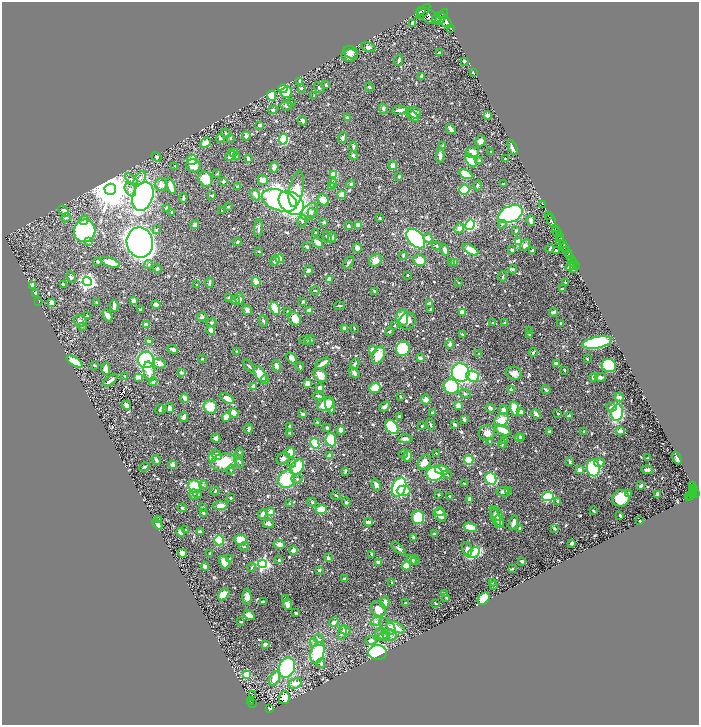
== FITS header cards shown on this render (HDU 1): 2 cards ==
NAXIS1  =                 1394
NAXIS2  =                 1446

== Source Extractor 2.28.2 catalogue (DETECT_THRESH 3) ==
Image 1394 x 1446 px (HDU 1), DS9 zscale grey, zoomed out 1/2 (1 PNG px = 2 x 2 image px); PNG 701 x 727 px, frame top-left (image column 2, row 1446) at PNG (2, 2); each listed source drawn as its Kron ellipse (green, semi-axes under 4 px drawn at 4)
Background 0.692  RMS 0.0086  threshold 0.0259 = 3 sigma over >= 5 px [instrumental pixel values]
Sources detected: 839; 21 cannot appear on this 1/2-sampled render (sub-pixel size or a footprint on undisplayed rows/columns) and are neither listed nor drawn; of the other 818, the 500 brightest by FLUX_AUTO listed and drawn (318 fainter detections omitted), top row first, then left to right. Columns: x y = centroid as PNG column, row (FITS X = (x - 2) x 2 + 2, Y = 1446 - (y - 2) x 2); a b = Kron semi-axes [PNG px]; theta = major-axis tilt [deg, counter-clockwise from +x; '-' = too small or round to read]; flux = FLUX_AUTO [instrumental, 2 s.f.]
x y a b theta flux
421 11 5 2 - 500
423 11 9 4 49 1000
429 16 12 6 -26 1400
438 17 7 2 34 1400
441 17 9 3 56 2200
446 22 7 5 -48 2300
412 23 4 3 - 3.5
451 28 2 1 - 100
368 47 7 4 -10 4.2
350 52 7 6 - 10
439 53 4 3 - 2.6
349 55 8 6 5 8.5
399 60 5 2 - 3.7
464 61 2 2 - 11
473 72 3 2 - 4.1
422 76 4 3 - 6.8
300 81 4 3 - 6.5
326 85 3 2 - 2.3
369 87 4 3 - 2.5
301 88 3 3 - 2
319 88 6 3 -57 2.1
283 89 4 3 - 53
286 92 6 5 - 45
272 96 5 4 - 39
314 96 3 2 - 2.6
291 103 4 3 - 2.1
286 106 6 5 - 5
383 109 5 4 - 4.4
273 110 5 4 - 3
399 110 7 3 10 8
415 113 7 5 -35 10
487 115 3 3 - 16
413 116 7 3 -44 8.5
347 118 4 3 - 3.9
303 121 5 3 - 5.6
260 125 3 3 - 6.5
451 129 5 3 - 7.1
226 133 5 2 - 2.3
246 136 4 3 - 9.1
220 138 4 4 - 3.1
230 138 3 2 - 2.4
342 138 5 3 - 7
283 139 5 4 - 130
480 141 5 5 - 9.1
205 143 6 4 41 18
443 145 2 2 - 3.2
353 147 5 3 - 4.4
513 148 8 3 -65 10
233 152 3 3 - 6.1
472 152 7 5 3 15
491 152 2 2 - 2.3
353 155 4 3 - 6
230 156 6 4 46 13
237 156 4 3 - 1.9
440 156 7 3 -88 10
157 157 5 4 - 2.5
248 159 4 3 - 5.2
505 159 3 2 - 2.8
192 160 5 5 - 27
471 160 8 4 -57 37
479 161 4 4 - 3.9
175 166 3 2 - 2.2
193 166 7 6 - 22
393 166 4 4 - 12
274 167 5 4 - 9.2
217 174 4 3 - 2.2
466 174 7 4 -27 31
334 175 4 3 - 40
399 177 3 3 - 2.4
140 178 8 4 51 6.7
132 179 7 4 -41 4.9
205 179 8 6 -63 43
263 180 5 5 - 14
223 182 3 3 - 4.1
333 183 4 4 - 2.4
351 184 4 3 - 4
503 184 4 2 - 1.9
161 185 6 6 - 11
477 185 5 3 - 2.7
171 186 8 3 -69 19
237 187 2 2 - 3.2
331 187 4 3 - 8.3
110 189 6 6 - 6900
130 189 7 5 -61 6.8
296 189 18 7 79 41
464 190 5 5 - 110
255 195 6 4 -59 11
342 195 4 3 - 22
143 196 15 10 70 590
212 196 3 2 - 3.3
183 198 5 2 - 2.8
279 200 18 10 -19 370
323 200 6 5 - 39
291 203 14 10 -39 560
542 204 2 1 - 14
228 207 3 2 - 2.4
167 208 4 3 - 6.1
64 211 6 3 -48 12
222 211 2 2 - 4.2
310 212 10 7 49 11
172 213 3 2 - 2.9
312 213 4 3 - 2.8
510 214 13 8 23 600
548 215 3 2 - 110
66 218 5 3 - 3.2
380 218 2 2 - 1.8
84 220 5 4 - 6.6
531 220 5 3 - 5.5
551 220 7 2 -63 640
302 221 6 5 - 4.8
324 222 4 3 - 2
502 224 4 3 - 2.1
195 225 4 3 - 4
358 225 4 4 - 14
470 225 5 4 - 170
348 226 3 2 - 5.2
258 228 9 3 87 5.1
459 228 5 4 - 6.8
555 228 3 3 - 170
156 230 4 3 - 2.6
85 231 11 10 - 300
516 231 2 2 - 6.6
557 232 5 3 - 320
316 233 3 3 - 3.6
559 236 3 2 - 100
327 237 6 3 -64 7
332 237 5 4 - 2.7
428 238 5 4 - 14
416 239 11 7 -47 260
561 239 2 1 - 120
560 240 2 2 - 120
88 241 2 2 - 11
140 242 15 13 -81 2400
237 242 4 3 - 2.7
518 242 3 3 - 27
318 243 6 3 -44 19
563 244 4 2 - 980
525 245 6 4 56 6
436 246 4 3 - 2.7
307 247 3 2 - 4.4
565 247 4 2 - 550
357 248 5 4 - 7.9
550 249 4 2 - 3
445 250 6 3 -73 8.2
471 250 8 3 -31 31
512 250 3 3 - 5.2
532 250 3 2 - 4.7
556 250 3 2 - 2.7
259 251 3 3 - 2.2
567 251 3 2 - 140
569 254 3 2 - 450
403 256 4 2 - 2.8
570 256 2 1 - 190
280 259 4 3 - 26
376 260 7 5 35 16
420 260 6 5 - 28
572 260 2 2 - 170
98 261 3 3 - 3.1
275 261 5 3 - 5
455 262 4 3 - 3.2
110 263 10 4 -19 28
348 263 7 4 52 3.8
452 263 4 3 - 3.4
574 263 2 1 - 100
149 264 4 4 - 2.7
570 266 5 2 - 3.7
576 267 2 1 - 22
157 269 4 4 - 3.7
513 269 4 3 - 2.5
574 269 3 2 - 3.4
309 271 5 4 - 6.3
407 275 2 2 - 1.8
71 277 6 4 -63 4.5
503 277 5 3 - 1.8
329 279 4 3 - 13
87 282 4 4 - 680
256 282 5 3 - 17
565 282 3 2 - 2.1
209 283 5 2 - 4.6
459 283 2 2 - 2.4
33 285 3 3 - 10
63 285 3 2 - 2.6
197 285 3 2 - 2
562 289 3 2 - 2.2
315 291 4 2 - 2.1
374 291 2 2 - 3.6
35 293 2 2 - 4
229 297 3 3 - 2.2
239 299 6 4 -87 6.1
235 300 4 3 - 3
39 301 2 2 - 2.2
133 301 3 3 - 13
303 302 3 2 - 2.1
52 303 4 3 - 12
96 303 3 3 - 2.5
429 303 4 3 - 8.6
156 305 5 3 - 6.4
114 306 6 3 -88 12
339 306 5 2 - 2.6
275 308 7 4 -65 67
140 309 3 2 - 1.9
431 309 3 2 - 3.5
247 310 5 3 - 5.7
310 310 4 3 - 11
288 312 2 2 - 2.5
462 312 4 3 - 21
554 312 4 3 - 6
107 315 6 3 -61 8.3
87 316 2 2 - 1.8
202 317 5 4 - 3.2
402 318 8 5 -84 21
295 319 7 5 -52 25
80 321 6 6 - 5.8
263 321 6 3 -68 2.1
408 321 9 7 46 13
211 322 5 4 - 2.6
493 323 4 3 - 2.5
504 323 4 3 - 1.8
560 323 3 2 - 2.9
146 325 3 3 - 13
394 326 2 2 - 2.3
82 327 4 3 - 1.8
344 328 3 3 - 6
354 328 3 2 - 1.9
211 330 5 4 - 7.8
530 331 4 3 - 2.5
389 332 3 2 - 2
462 334 4 3 - 2
529 334 3 3 - 1.8
305 340 5 3 - 2.2
310 340 5 4 - 2.7
149 341 4 3 - 6.9
597 342 15 5 11 190
450 344 4 3 - 7.3
173 349 5 3 - 5.9
403 349 7 6 - 160
372 350 4 3 - 7.8
237 352 3 2 - 3.4
533 352 4 3 - 2.2
479 353 2 2 - 2.8
378 355 9 6 65 29
291 358 6 4 -47 9.5
420 358 3 3 - 7.5
202 359 3 2 - 1.9
587 359 3 2 - 1.9
146 360 8 8 - 230
75 361 9 4 -32 23
160 363 6 5 - 11
323 363 8 3 32 16
556 363 4 3 - 8.1
355 364 6 3 63 2.9
94 365 3 2 - 2.3
249 366 7 3 -50 2.7
277 366 5 3 - 11
609 366 7 6 - 86
300 367 4 3 - 2.5
106 369 6 4 -83 10
564 370 3 2 - 2.9
149 371 10 5 -79 18
181 372 4 3 - 5.8
354 373 6 4 -42 5.2
461 373 9 8 - 450
514 373 8 6 -21 12
260 374 9 5 -57 36
320 375 8 5 -49 21
125 376 3 2 - 1.8
473 376 7 5 -19 77
138 377 3 2 - 20
600 377 6 3 6 5
593 378 4 3 - 6.9
111 380 8 3 38 8.1
265 380 4 3 - 2.4
153 382 4 4 - 8.7
307 384 4 3 - 15
254 386 4 3 - 13
451 386 8 7 - 140
320 388 4 3 - 14
375 388 6 5 - 33
511 390 2 2 - 9.4
546 390 5 2 - 2.9
465 394 6 4 -19 3
319 396 6 3 -6 4.4
400 396 3 2 - 2.2
619 397 5 4 - 7.8
185 398 4 3 - 10
227 399 8 4 -32 19
426 399 5 5 - 9.1
326 404 9 6 32 40
126 405 5 3 - 9.9
330 405 8 4 -72 15
458 405 4 3 - 13
385 406 6 3 45 7.3
210 407 7 6 - 47
611 407 5 3 - 5.6
170 408 5 3 - 12
490 408 4 3 - 5.2
160 409 5 3 - 4.3
515 409 7 4 -77 36
503 410 5 4 - 7.6
520 412 4 3 - 8.4
234 413 5 4 - 14
433 413 2 2 - 14
558 413 4 2 - 2
617 413 8 5 78 140
303 414 4 3 - 4.9
536 414 5 3 - 8.6
399 416 2 2 - 4
569 416 4 2 - 4
184 417 5 3 - 8.3
226 417 5 4 - 12
464 419 3 2 - 6.1
501 420 8 6 38 28
317 422 3 3 - 2
430 424 6 3 -75 2.4
454 424 4 2 - 3.5
422 426 2 2 - 5.1
290 427 4 2 - 5.6
392 427 8 5 -51 98
327 428 3 2 - 3.1
249 429 5 3 - 4.8
341 430 4 3 - 16
502 430 8 3 -27 37
620 431 4 3 - 10
550 432 4 3 - 4.7
584 432 3 2 - 2.3
290 433 4 3 - 2.6
487 433 8 7 - 11
522 437 3 2 - 4
216 438 4 4 - 5
519 438 4 3 - 8.3
405 439 7 4 -2 6.1
331 440 7 5 -82 64
505 440 3 2 - 3.9
490 442 3 2 - 2.3
315 443 5 4 - 110
502 444 4 2 - 2.5
290 452 5 5 - 16
239 453 6 3 87 3.1
436 453 3 2 - 1.9
403 454 4 3 - 2
216 455 6 4 -44 8.3
329 456 3 3 - 9.2
407 456 6 3 77 14
212 457 4 4 - 36
647 458 3 3 - 1.8
677 458 7 2 -65 5
283 459 7 5 26 7.3
156 460 5 3 - 4
469 460 5 4 - 66
239 461 7 4 -66 4.8
569 461 4 3 - 2.5
224 462 13 8 10 62
424 462 8 6 56 18
291 463 5 4 - 2.4
599 463 5 3 - 17
172 465 3 2 - 20
144 467 5 2 - 2.4
297 467 8 6 51 61
593 468 8 6 -81 150
231 470 5 3 - 2.6
442 470 7 4 -12 24
579 470 3 3 - 11
647 470 6 3 -6 9
345 471 4 3 - 2.7
434 474 8 7 - 180
447 475 5 3 - 2.4
287 479 9 8 - 78
297 479 5 4 - 3.9
491 479 6 5 - 160
464 484 3 2 - 3
203 485 4 4 - 2.8
376 485 6 4 -71 9.6
641 486 3 2 - 7.9
692 486 4 2 - 210
195 487 7 5 -35 74
399 487 10 6 66 150
694 488 2 1 - 130
693 490 3 2 - 110
215 491 4 2 - 2.2
404 491 7 5 0 25
509 491 3 2 - 2.6
503 492 6 4 -10 4.6
695 493 4 2 - 400
193 494 5 4 - 4.4
197 494 4 3 - 4.7
629 494 3 3 - 7.1
658 494 3 2 - 8.9
692 494 4 2 - 230
336 495 5 3 - 1.8
439 495 3 2 - 2.7
450 496 3 2 - 2.2
691 496 4 2 - 120
548 497 6 4 8 160
689 497 3 2 - 55
231 498 2 2 - 2.1
621 498 9 8 - 53
470 499 3 3 - 13
558 501 3 3 - 4.2
312 502 5 3 - 2
346 502 5 3 - 2.8
290 504 3 2 - 4.7
220 506 7 3 5 15
203 507 2 2 - 1.7
182 508 4 3 - 3
321 509 5 4 - 61
593 511 3 2 - 2
271 512 3 3 - 17
440 512 5 3 - 5
203 513 3 2 - 4.4
497 513 8 5 -55 4.9
262 514 5 3 - 9.7
440 515 7 5 -48 11
620 516 3 2 - 5.4
418 517 6 6 - 73
496 518 10 4 -71 9.1
159 520 3 3 - 2.3
499 521 7 4 -67 14
640 521 2 2 - 3.7
368 522 4 3 - 6.9
513 523 7 3 69 9.2
157 524 6 4 -48 7.9
268 524 6 4 -10 6.3
470 527 7 3 -19 37
519 528 2 2 - 4
554 529 4 3 - 3.2
185 530 3 3 - 1.9
200 531 3 2 - 6.6
181 532 4 3 - 9.4
434 534 3 3 - 1.8
414 538 3 2 - 6.3
219 540 5 5 - 85
241 540 6 5 - 45
572 543 3 2 - 7.3
279 544 6 3 -8 11
244 547 5 3 - 2
398 549 8 3 -38 4.4
467 549 7 5 -73 6.9
293 550 4 3 - 13
182 553 4 4 - 13
210 553 2 2 - 1.8
473 553 7 4 30 140
372 554 3 2 - 3
229 558 3 2 - 2.3
328 558 3 2 - 6.3
279 560 3 3 - 3.2
412 560 5 4 - 5.2
415 560 5 3 - 1.8
522 561 4 2 - 5.4
224 562 6 5 - 21
378 562 3 3 - 9.1
263 564 4 4 - 300
205 566 4 3 - 11
406 566 4 4 - 53
252 568 4 3 - 1.9
512 569 3 2 - 2.7
319 570 2 2 - 13
345 579 4 3 - 5.8
492 582 2 2 - 1.8
392 583 4 2 - 2.5
494 586 2 2 - 3
444 593 3 2 - 2
224 595 7 4 47 26
247 597 8 4 -89 10
446 597 3 2 - 2
285 599 3 2 - 2.8
484 599 7 5 51 50
263 602 3 3 - 3.9
385 603 6 3 78 12
406 603 4 2 - 3.9
436 603 2 2 - 1.9
287 604 5 4 - 11
379 609 8 7 - 22
296 613 3 2 - 2.4
249 615 6 3 -30 15
376 621 5 4 - 3.5
241 622 3 2 - 2.1
334 622 5 4 - 7
387 626 10 6 -44 7.6
396 627 10 5 -25 29
345 630 6 3 -26 4.4
342 633 7 4 74 6.9
381 634 6 6 - 6.6
390 636 7 5 2 6
384 637 6 4 -16 4
319 640 6 4 -65 5.4
371 640 5 4 - 6
313 642 4 3 - 1.9
265 644 3 3 - 5.8
378 652 9 7 1 250
317 653 11 6 75 120
321 663 4 4 - 3.4
287 668 10 8 73 250
246 674 3 3 - 46
274 679 8 5 63 26
295 683 7 5 29 18
253 694 2 1 - 5.1
284 697 6 5 - 41
250 701 3 1 - 5
252 704 2 2 - 51
269 709 4 3 - 140
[318 fainter detections neither listed nor drawn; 21 sub-pixel or undisplayed-footprint detections neither listed nor drawn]